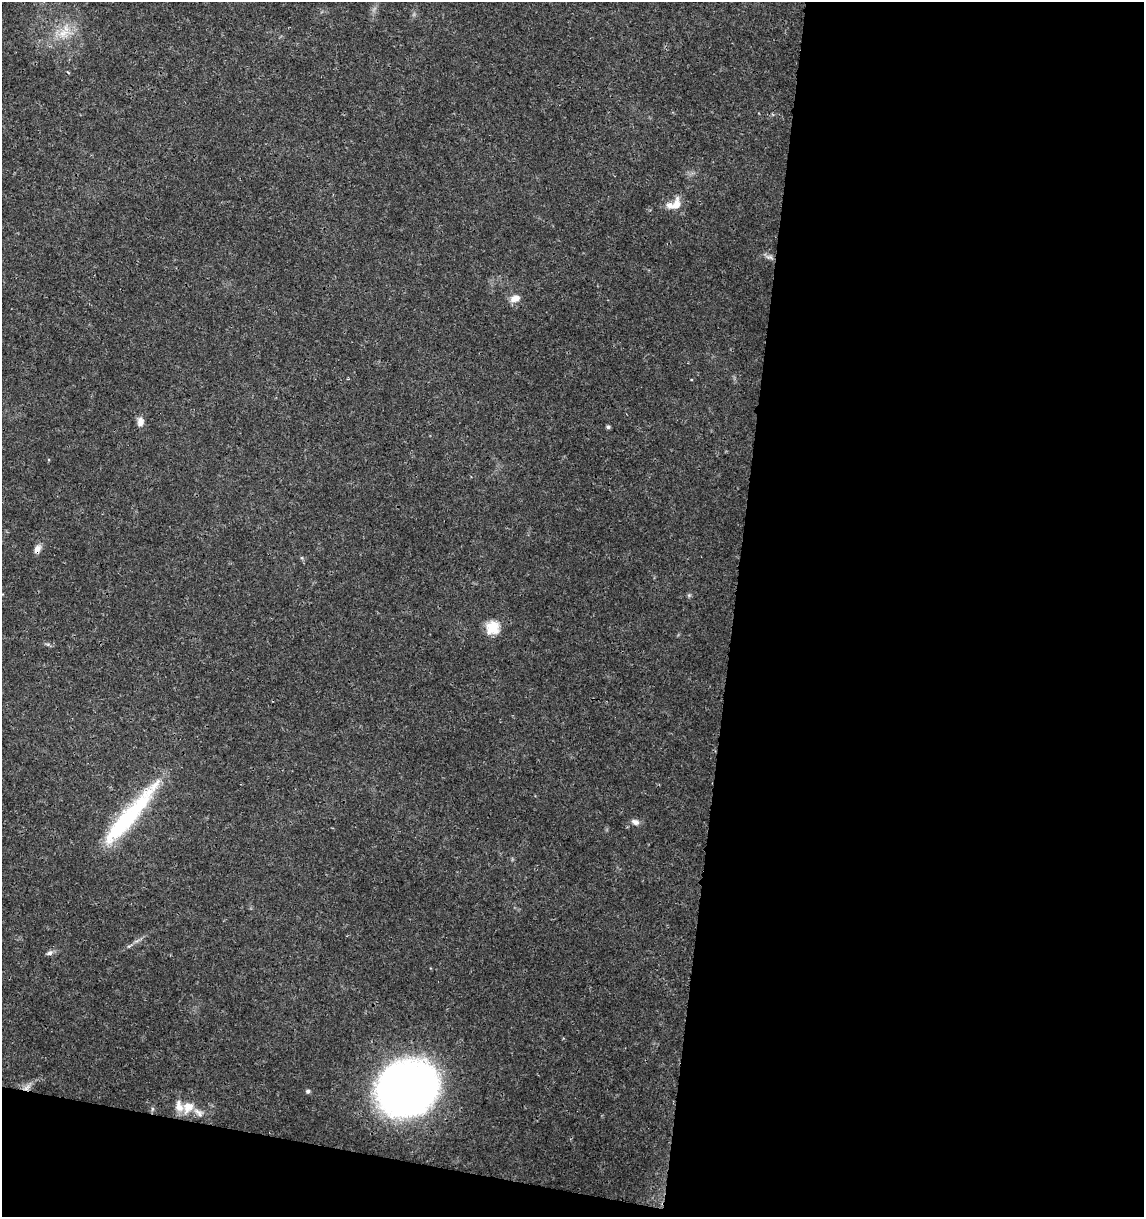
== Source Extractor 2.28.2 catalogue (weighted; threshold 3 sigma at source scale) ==
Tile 16 of 4 x 4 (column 4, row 4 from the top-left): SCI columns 3653-4794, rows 11-1225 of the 5079 x 4871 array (HDU 1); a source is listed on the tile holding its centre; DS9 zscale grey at full resolution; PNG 1146 x 1219 px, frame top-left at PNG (2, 2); no overlay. Shown black and unused: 39% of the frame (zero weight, under 3 of 4 exposures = <1% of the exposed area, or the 3 px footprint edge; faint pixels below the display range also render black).
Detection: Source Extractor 2.28.2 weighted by HDU 2 'WHT'; one run over the whole footprint, this tile lists its part. Background 0.0189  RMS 0.0018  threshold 0.00805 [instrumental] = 3 sigma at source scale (4.5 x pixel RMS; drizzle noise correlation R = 1.50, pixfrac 1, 0.0396/0.0396 arcsec/px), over >= 5 px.
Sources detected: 21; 1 inside a brighter object's white glare — not listed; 3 inside a brighter listed object's ellipse — not listed separately; the other 17 listed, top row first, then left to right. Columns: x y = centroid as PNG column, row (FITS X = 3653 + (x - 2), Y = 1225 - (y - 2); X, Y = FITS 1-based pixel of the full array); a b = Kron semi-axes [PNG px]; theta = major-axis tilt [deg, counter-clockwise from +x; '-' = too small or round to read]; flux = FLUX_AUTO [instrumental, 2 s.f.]
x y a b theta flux
63 33 21 11 7 3.3
676 204 16 9 77 2
769 257 11 6 -7 0.7
515 298 12 8 17 1.5
140 422 10 7 86 1.2
608 427 4 3 - 0.41
37 549 10 7 65 1.1
689 595 6 4 44 0.27
492 628 17 16 - 3.3
131 816 96 17 53 18
635 822 11 7 -17 0.86
49 953 9 5 16 0.55
27 1087 13 5 41 1
407 1088 40 34 8 150
308 1091 5 5 - 0.44
188 1107 17 13 47 2.7
152 1109 7 4 72 0.29
Overlapping masked pixels (flux is a lower limit): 3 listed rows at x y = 37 549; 131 816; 27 1087